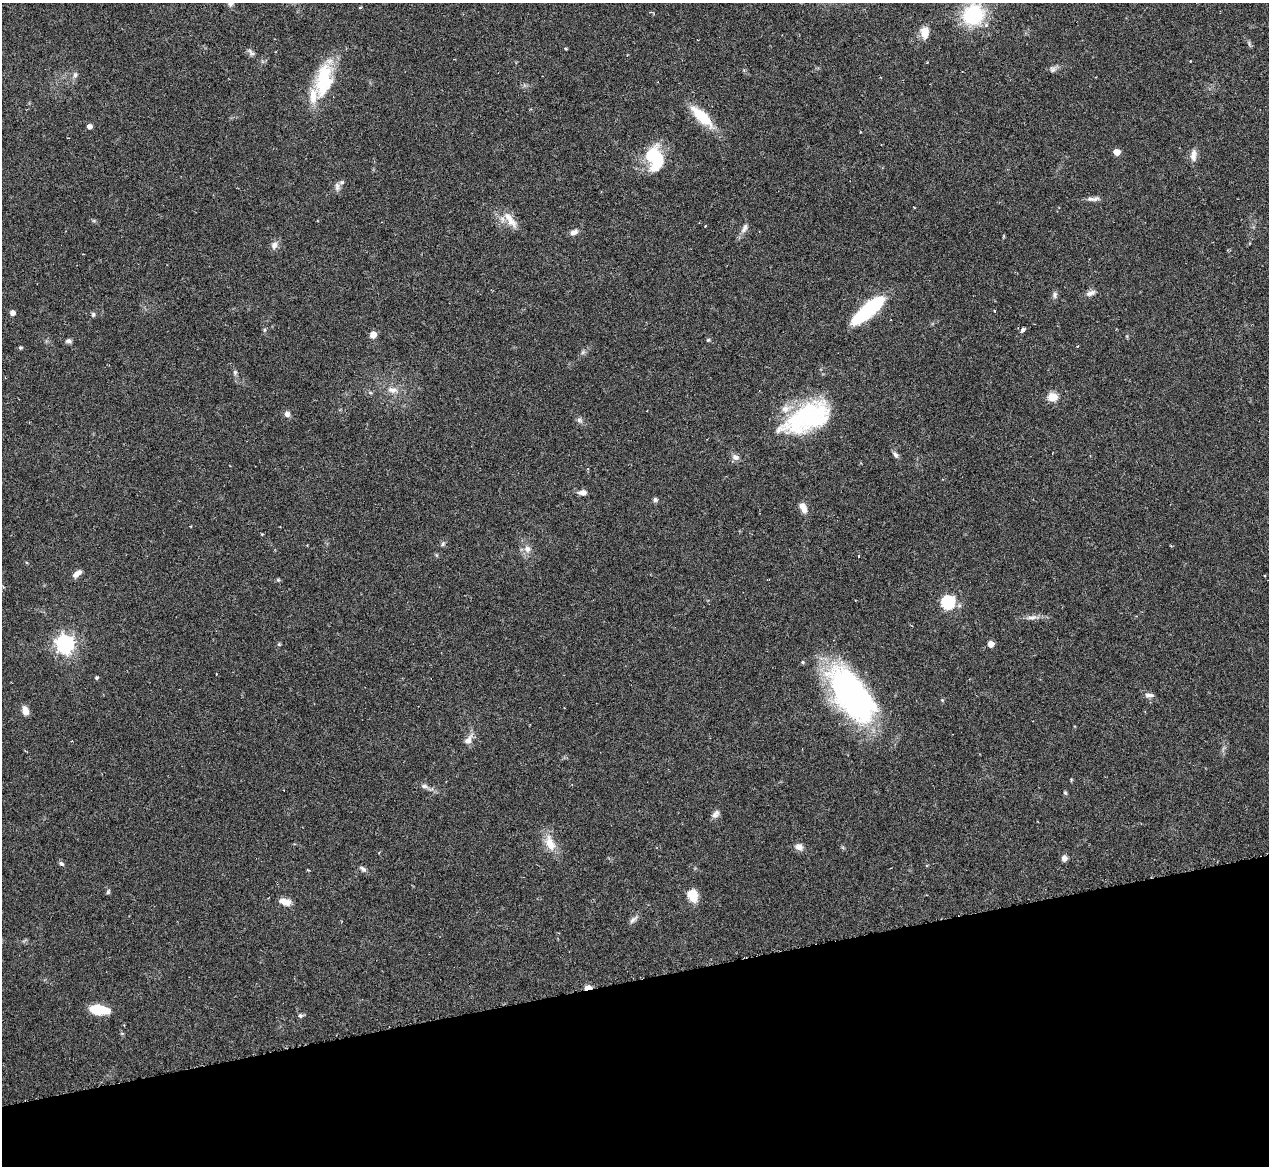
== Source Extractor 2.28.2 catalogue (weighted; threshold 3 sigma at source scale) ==
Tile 14 of 4 x 4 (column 2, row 4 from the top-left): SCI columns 1752-3018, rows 908-2071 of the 5705 x 5824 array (HDU 1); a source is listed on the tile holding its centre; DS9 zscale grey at full resolution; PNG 1271 x 1168 px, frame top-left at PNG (2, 3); no overlay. Shown black and unused: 16% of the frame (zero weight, under 3 of 6 exposures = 23% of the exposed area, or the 3 px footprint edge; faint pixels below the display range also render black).
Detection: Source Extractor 2.28.2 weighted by HDU 2 'WHT'; one run over the whole footprint, this tile lists its part. Background 0.0845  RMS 0.0046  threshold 0.0187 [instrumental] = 3 sigma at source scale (4.09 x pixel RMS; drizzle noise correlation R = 1.36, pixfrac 0.8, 0.05/0.05 arcsec/px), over >= 5 px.
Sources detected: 80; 2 inside a brighter object's white glare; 1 cosmic-ray / hot-pixel residue — not listed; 2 inside a brighter listed object's ellipse — not listed separately; the other 75 listed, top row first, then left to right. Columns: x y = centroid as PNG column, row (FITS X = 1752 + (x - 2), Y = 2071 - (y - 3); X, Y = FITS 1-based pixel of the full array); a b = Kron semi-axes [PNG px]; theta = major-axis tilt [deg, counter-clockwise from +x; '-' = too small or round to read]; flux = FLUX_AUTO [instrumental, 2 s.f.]
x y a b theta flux
360 8 5 3 - 0.35
973 15 21 19 34 29
925 32 12 8 -87 5.4
1249 44 9 3 -85 0.67
251 53 12 5 -48 1.3
1053 69 8 8 - 1.3
75 75 7 6 - 1.1
324 80 44 20 80 24
702 117 32 11 -43 14
89 126 4 4 - 2
1117 152 5 5 - 4.6
1193 155 17 7 86 2.8
655 157 27 20 -56 20
337 186 12 6 -81 1.7
1093 199 19 5 5 2
510 220 28 9 -53 5.6
744 228 15 6 63 2
574 232 10 6 22 2
274 245 10 8 71 2.2
1091 293 13 6 23 1.9
1055 295 9 6 79 1.3
868 310 32 10 40 47
995 311 4 3 - 0.31
12 313 5 4 - 2.2
93 314 7 5 89 0.8
1023 329 6 4 44 1.3
264 330 6 4 88 0.6
373 335 6 5 - 4
708 340 5 4 - 0.58
68 341 8 6 14 1.1
20 347 5 4 - 0.56
235 372 7 5 79 0.91
392 390 17 8 -7 3.6
1052 397 5 5 - 15
287 414 8 7 - 1.6
805 417 54 28 25 52
579 420 8 6 -17 1.2
895 455 8 6 -56 1.4
735 457 10 8 -16 1.9
583 492 9 6 3 2.2
655 500 6 6 - 0.99
803 508 13 7 -64 3.3
262 534 4 3 - 0.37
443 544 7 4 88 0.72
1171 546 4 3 - 0.37
527 549 9 8 - 2.5
77 573 10 5 39 2.8
278 580 5 5 - 0.58
948 602 7 6 - 56
1032 617 15 6 7 2.2
65 644 7 7 - 180
279 644 5 5 - 0.51
991 644 5 5 - 4.1
803 662 5 4 - 0.57
96 678 4 4 - 0.68
850 695 70 29 -59 100
1149 695 12 5 0 1.6
942 700 5 4 - 0.47
25 711 10 6 -75 3.4
468 740 15 8 58 3
424 786 9 6 -1 1.3
1065 793 6 4 -67 0.57
716 814 12 7 53 1.8
550 843 23 12 -71 6.7
799 847 10 8 -21 2.4
1064 858 7 6 - 1.8
61 864 7 5 -42 0.92
363 869 9 5 -36 1.2
108 892 7 4 64 0.64
693 896 14 10 -67 7
285 902 15 8 -14 3.4
633 920 13 5 44 1.6
588 988 6 4 12 7.3
98 1010 16 8 -8 16
300 1015 6 6 - 0.97
Overlapping masked pixels (flux is a lower limit): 1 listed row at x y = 588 988